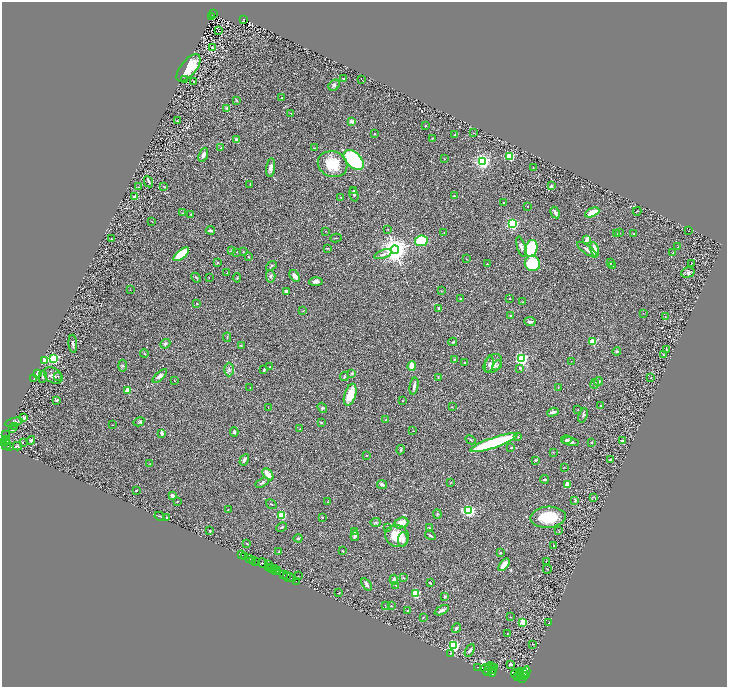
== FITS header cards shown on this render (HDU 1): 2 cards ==
NAXIS1  =                 1450
NAXIS2  =                 1369

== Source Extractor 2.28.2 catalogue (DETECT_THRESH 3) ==
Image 1450 x 1369 px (HDU 1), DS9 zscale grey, zoomed out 1/2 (1 PNG px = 2 x 2 image px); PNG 729 x 689 px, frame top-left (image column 2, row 1369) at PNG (2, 2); each listed source drawn as its Kron ellipse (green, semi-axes under 4 px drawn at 4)
Background 0.395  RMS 0.028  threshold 0.0838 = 3 sigma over >= 5 px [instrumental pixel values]
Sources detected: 342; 48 cannot appear on this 1/2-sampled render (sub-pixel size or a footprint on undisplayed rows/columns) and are neither listed nor drawn; the other 294 listed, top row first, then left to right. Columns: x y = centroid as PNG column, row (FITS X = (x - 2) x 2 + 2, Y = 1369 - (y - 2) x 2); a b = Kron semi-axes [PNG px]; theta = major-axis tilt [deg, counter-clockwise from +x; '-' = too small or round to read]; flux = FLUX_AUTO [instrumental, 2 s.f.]
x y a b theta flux
213 14 3 2 - 48
212 16 2 2 - 1.9
243 19 2 2 - 35
218 31 2 1 - 40
212 47 2 2 - 4.4
188 68 16 7 51 170
343 78 2 2 - 11
185 79 2 2 - 2.8
361 80 4 1 - 2
194 82 2 2 - 2.1
334 85 6 5 - 13
282 97 3 1 - 2.5
237 100 3 3 - 3.6
227 108 3 2 - 4.8
291 113 3 2 - 2.6
177 121 2 1 - 2.1
352 122 4 3 - 23
425 126 3 2 - 2.8
474 133 2 2 - 2
375 134 2 2 - 3.1
455 134 4 2 - 5.4
433 138 3 2 - 2.7
236 139 2 2 - 48
221 148 2 2 - 18
314 148 3 2 - 2.2
203 155 7 4 69 18
509 156 3 3 - 480
444 159 3 2 - 2.2
354 160 12 7 -44 510
482 162 3 3 - 1900
332 164 15 12 -22 170
271 168 9 4 82 28
533 168 3 2 - 2.8
149 182 6 2 -64 8.7
250 184 2 1 - 2.5
551 186 4 3 - 8.9
138 187 3 2 - 3.1
164 187 3 2 - 4.1
354 190 4 3 - 4.7
354 194 7 3 -75 9.2
454 196 2 2 - 4.6
134 197 2 2 - 43
341 197 2 2 - 4.8
503 203 2 2 - 2.8
527 206 2 1 - 2.2
637 211 4 1 - 2.5
592 212 7 3 24 68
183 213 4 2 - 2.8
555 213 6 3 -61 20
191 214 2 2 - 2.6
152 222 3 2 - 2
512 224 3 3 - 960
388 229 3 2 - 2.2
210 230 4 3 - 9.3
326 231 2 2 - 1.8
688 231 2 1 - 2.3
444 233 2 1 - 1.5
619 233 2 2 - 2.1
634 233 3 3 - 3.8
616 234 2 1 - 1.7
336 238 6 2 13 3.6
111 239 2 2 - 3
587 239 4 3 - 25
421 241 6 5 - 200
521 247 10 4 -73 16
678 247 2 2 - 1.7
531 248 9 6 76 230
328 249 3 3 - 3.9
594 249 7 4 -77 57
232 250 3 2 - 3.5
395 250 4 4 - 8100
587 250 12 3 -36 18
243 251 2 2 - 2.9
237 252 2 2 - 2.1
673 253 2 2 - 17
181 254 9 4 39 230
383 254 9 3 20 17
248 257 3 2 - 3.3
466 259 3 1 - 2.3
217 263 2 2 - 12
532 263 8 7 - 270
610 263 3 2 - 6.1
487 264 2 2 - 2.9
691 264 2 1 - 33
271 266 6 2 39 4.9
613 266 2 2 - 5.8
688 272 7 5 13 12
227 273 2 1 - 1.4
271 276 6 4 -86 12
295 276 6 4 -59 25
209 277 2 1 - 2.2
196 278 5 3 - 6.1
237 278 4 3 - 4.2
316 281 7 4 3 15
130 290 2 1 - 1.3
286 291 3 2 - 16
441 291 3 2 - 3.1
460 298 3 2 - 3.4
510 298 2 1 - 2
523 302 2 2 - 4.1
197 303 2 2 - 3.7
439 308 3 2 - 7
303 311 2 2 - 2.2
643 313 2 1 - 1.6
511 315 3 2 - 6.1
665 317 3 2 - 2.6
530 322 5 3 - 19
227 337 5 3 - 6.4
453 342 4 2 - 8
592 342 2 2 - 180
73 344 9 3 -85 13
165 344 5 4 - 13
241 346 3 2 - 4.5
666 349 3 2 - 2.6
617 351 4 3 - 6.7
144 353 4 3 - 4.2
663 355 4 3 - 3.7
54 358 3 3 - 880
455 359 4 3 - 4.9
521 359 3 3 - 1100
44 361 4 3 - 29
571 361 2 1 - 1.5
464 362 2 2 - 2.3
489 364 8 3 81 13
493 364 11 7 49 35
497 365 5 3 - 7.3
123 366 6 4 -85 8.1
412 366 4 4 - 59
270 367 4 2 - 4.7
520 368 3 3 - 4.5
229 370 7 5 89 15
264 370 4 2 - 10
352 373 4 3 - 5.7
37 374 4 3 - 21
53 375 10 7 -35 21
58 376 4 3 - 4.7
160 376 9 4 43 19
344 376 4 3 - 4.7
43 377 6 3 84 8.2
438 377 4 2 - 3.2
651 377 2 1 - 1.5
34 378 3 2 - 3.2
174 381 2 2 - 1.8
598 381 5 3 - 9.7
595 384 5 3 - 5.4
414 386 9 3 79 21
558 387 3 2 - 2.2
250 388 3 2 - 1.7
128 390 2 2 - 120
350 395 11 5 72 110
56 400 3 2 - 8.9
402 401 2 2 - 1.8
600 406 3 2 - 4.2
452 407 3 2 - 2.2
268 408 3 2 - 2
322 408 5 4 - 8.1
578 410 2 2 - 1.4
553 412 6 3 17 17
583 415 7 3 72 8.8
24 418 3 3 - 24
386 420 2 2 - 1.4
14 422 9 4 13 13
139 422 6 4 30 8
321 422 3 3 - 3.7
113 425 2 1 - 1.4
15 426 2 2 - 3
12 429 3 2 - 8.9
300 429 3 2 - 3
413 431 2 2 - 1.9
234 432 4 3 - 8.3
162 433 3 3 - 16
6 435 2 1 - 23
518 437 4 3 - 4.8
6 439 3 2 - 290
31 440 4 3 - 11
471 440 5 2 - 4.1
566 440 5 3 - 7.7
5 441 3 2 - 330
622 441 3 3 - 6.5
23 442 2 1 - 45
570 442 8 3 -11 13
591 442 3 2 - 4.4
2 443 3 2 - 560
494 443 25 5 19 580
6 445 5 2 - 230
9 446 3 2 - 200
17 446 4 3 - 9.8
511 448 2 2 - 4.3
401 450 5 3 - 5
553 452 2 2 - 2.1
366 455 2 2 - 2.3
611 459 3 3 - 6.4
244 460 6 3 60 14
536 460 3 2 - 5
150 464 2 2 - 1.7
564 467 3 2 - 2.5
268 474 7 3 -50 72
544 479 4 2 - 6.5
451 482 3 2 - 2.4
262 483 7 3 28 13
567 484 2 2 - 100
382 485 5 3 - 11
136 490 2 2 - 4.6
172 496 4 3 - 26
593 497 3 2 - 3.2
575 500 3 3 - 6.2
177 502 3 2 - 2.9
328 502 3 3 - 3.6
271 504 5 2 - 4.4
228 510 2 1 - 1.8
469 511 3 3 - 900
437 514 5 3 - 6.2
282 515 3 3 - 360
159 516 5 2 - 3.2
166 517 3 2 - 3.3
322 517 2 2 - 4.8
548 517 17 10 4 170
375 522 5 4 - 7.4
401 523 7 5 21 50
282 527 5 3 - 6.5
388 527 3 2 - 2.4
429 527 3 2 - 2.8
210 531 3 2 - 5.1
559 531 4 1 - 2.5
354 532 3 3 - 6.1
430 535 5 2 - 7.2
355 536 5 4 - 13
397 536 12 11 - 140
298 538 4 3 - 6.6
403 540 7 5 85 18
247 543 3 3 - 3.6
553 545 2 1 - 2.3
343 551 2 2 - 5.3
279 552 3 2 - 4.2
500 553 2 2 - 16
242 555 2 1 - 400
245 556 3 2 - 32
250 558 3 2 - 56
252 560 2 1 - 31
255 561 2 1 - 340
546 561 2 1 - 1.7
263 563 5 3 - 460
269 565 2 2 - 350
504 565 7 4 51 50
269 568 4 1 - 86
271 568 3 1 - 250
274 569 3 2 - 560
547 569 4 2 - 3.5
275 571 2 1 - 78
278 571 3 2 - 330
284 574 3 2 - 440
287 575 2 2 - 540
298 576 2 1 - 1.2
289 578 6 2 -26 360
403 578 4 2 - 3.9
394 580 5 3 - 23
296 581 2 1 - 21
430 583 2 2 - 13
367 584 7 2 -53 14
396 585 3 2 - 3.4
339 593 4 2 - 2.8
415 593 3 3 - 360
445 596 3 3 - 6.4
385 605 3 2 - 2.5
391 606 3 3 - 4
442 610 8 2 27 21
407 611 2 2 - 6
510 617 2 2 - 4.4
423 618 3 2 - 3.4
523 622 3 2 - 210
549 623 2 1 - 1.8
456 628 5 3 - 6.7
507 634 3 2 - 2.2
532 644 2 2 - 2.3
453 646 3 3 - 1100
470 650 7 3 59 12
451 653 3 2 - 1.9
511 664 3 2 - 13
477 667 2 1 - 6.4
490 667 5 3 - 2000
493 667 3 2 - 940
495 668 3 2 - 550
485 669 5 3 - 2600
493 670 4 1 - 820
487 671 3 2 - 1200
521 671 3 2 - 970
526 672 6 3 82 1100
492 673 4 2 - 1700
519 673 3 2 - 1200
523 673 4 4 - 1400
515 674 4 3 - 1800
518 676 3 2 - 1600
523 676 4 2 - 1200
522 679 3 2 - 1500
At the frame edge (FLAGS 8, measured only in part): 1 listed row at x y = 2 443
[48 sub-pixel or undisplayed-footprint detections neither listed nor drawn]